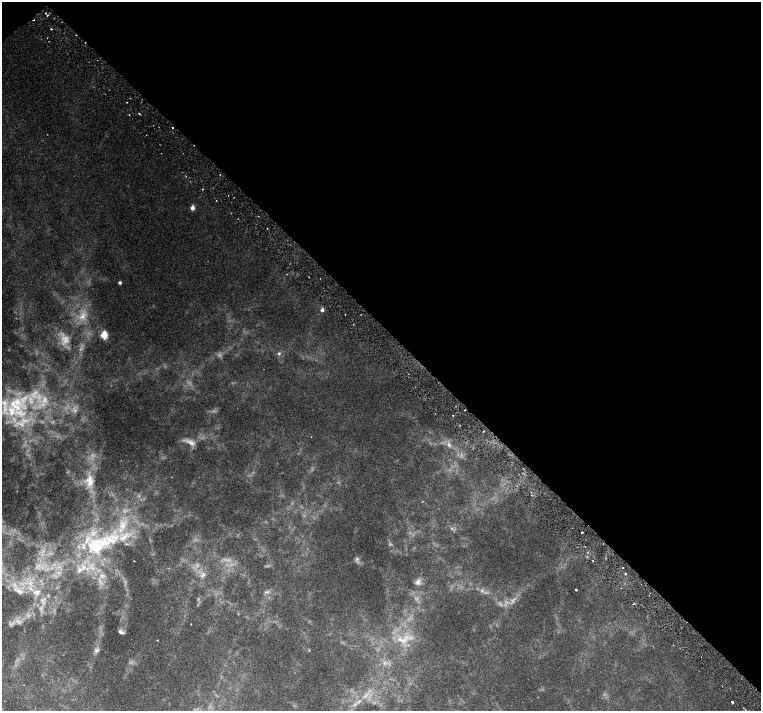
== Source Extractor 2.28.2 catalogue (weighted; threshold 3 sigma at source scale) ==
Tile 3 of 4 x 4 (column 3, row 1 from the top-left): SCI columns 3034-4550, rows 4408-5825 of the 6067 x 6043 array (HDU 1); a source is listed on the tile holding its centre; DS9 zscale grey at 2 x 2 block average (1 PNG px = mean of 2 x 2 image px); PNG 763 x 713 px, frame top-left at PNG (2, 2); no overlay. Shown black and unused: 46% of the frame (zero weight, under 3 of 6 exposures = <1% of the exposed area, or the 3 px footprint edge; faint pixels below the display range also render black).
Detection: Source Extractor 2.28.2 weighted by HDU 2 'WHT'; one run over the whole footprint, this tile lists its part. Background 0.00446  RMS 0.002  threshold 0.00821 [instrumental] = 3 sigma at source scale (4.09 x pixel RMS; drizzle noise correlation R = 1.36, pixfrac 0.8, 0.0396/0.0396 arcsec/px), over >= 5 px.
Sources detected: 89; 16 too faint to see at this stretch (2 x 2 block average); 7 cosmic-ray / hot-pixel residue — not listed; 7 inside a brighter listed object's ellipse — not listed separately; the other 59 listed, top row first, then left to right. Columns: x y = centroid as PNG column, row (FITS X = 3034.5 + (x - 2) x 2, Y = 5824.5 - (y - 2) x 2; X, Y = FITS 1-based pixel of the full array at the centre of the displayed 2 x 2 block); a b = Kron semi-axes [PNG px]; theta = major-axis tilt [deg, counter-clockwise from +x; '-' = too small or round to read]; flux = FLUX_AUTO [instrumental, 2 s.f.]
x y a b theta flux
45 13 2 2 - 0.59
47 15 3 2 - 0.65
34 20 5 2 - 0.36
51 29 2 2 - 0.39
129 115 2 2 - 0.2
191 181 2 2 - 0.19
202 189 2 2 - 0.25
192 208 3 2 - 5.9
258 216 2 2 - 0.17
267 228 2 2 - 0.15
287 274 2 2 - 0.16
120 283 2 2 - 2
322 310 2 2 - 2.7
361 314 2 2 - 0.22
83 316 14 8 52 5.1
104 335 3 3 - 24
279 353 3 3 - 1
44 400 11 6 63 3.3
15 405 28 13 -35 17
460 425 2 2 - 0.18
191 442 15 7 -23 3.1
449 445 9 5 -59 2.1
89 481 18 12 -83 7
531 495 2 2 - 0.18
422 502 3 2 - 0.17
123 525 20 11 72 11
582 532 3 2 - 0.71
95 546 26 24 -30 26
588 552 3 2 - 0.35
587 557 3 2 - 0.25
357 559 6 5 - 1.2
593 560 2 2 - 0.43
134 561 2 2 - 0.39
38 566 5 2 - 0.56
623 568 2 2 - 0.32
79 571 11 4 45 1.7
625 573 2 2 - 0.36
203 575 6 4 89 1.3
102 576 9 6 -5 2.9
418 582 9 7 63 1.9
30 583 8 3 55 1.6
576 590 2 2 - 0.65
19 591 12 6 -22 2.7
37 592 11 8 9 3.2
266 592 8 3 16 1
198 599 4 3 - 0.47
42 600 6 4 -15 1.1
41 608 4 3 - 0.62
19 622 10 3 -34 1.4
191 624 2 2 - 0.19
121 632 8 4 -33 1.2
157 640 2 2 - 0.2
403 641 23 9 41 6.7
96 650 9 6 33 1.6
384 663 6 3 -75 0.88
24 685 2 2 - 0.14
360 701 5 3 - 0.76
732 702 2 2 - 1.1
355 704 6 3 53 0.97
Overlapping masked pixels (flux is a lower limit): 2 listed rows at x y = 34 20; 191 181
Diffuse or blended objects may show on this block-average render without a row.